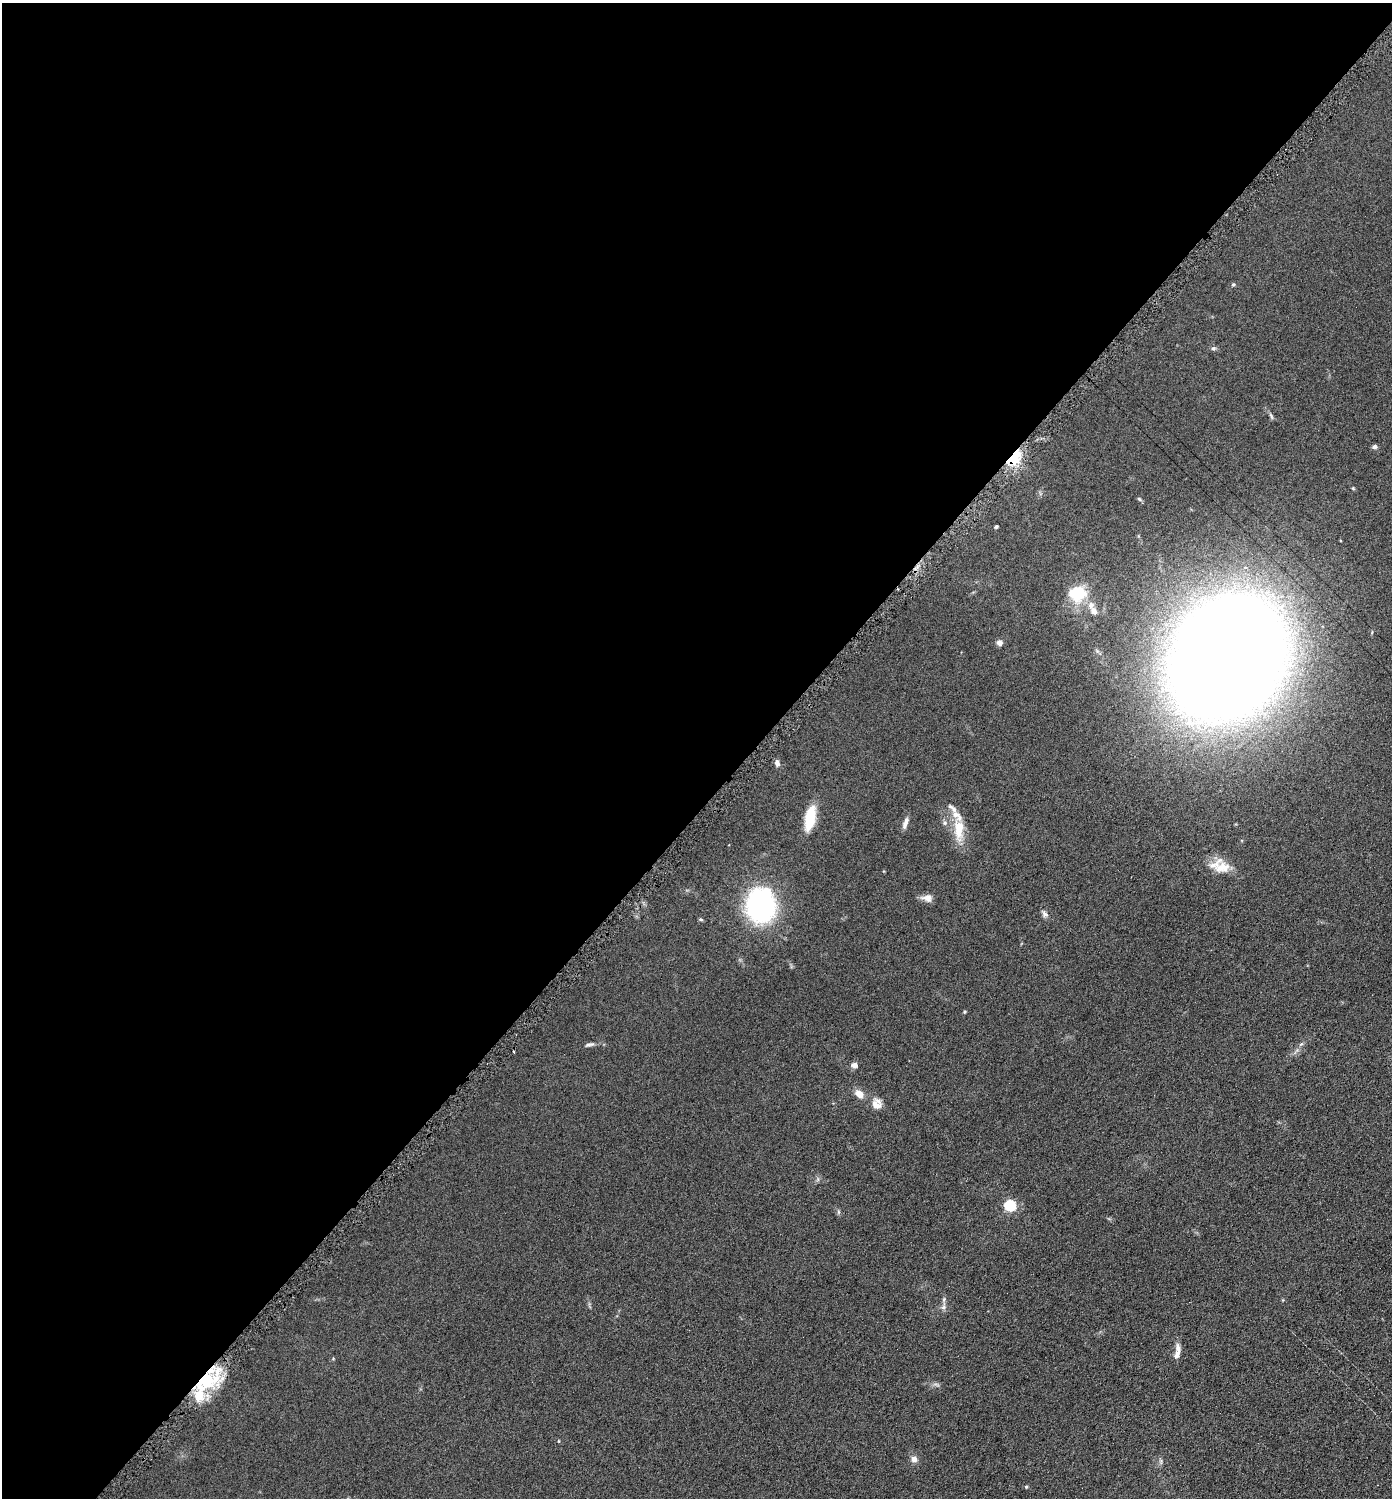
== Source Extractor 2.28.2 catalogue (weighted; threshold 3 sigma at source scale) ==
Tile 5 of 4 x 4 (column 1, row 2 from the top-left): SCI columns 151-1540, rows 2999-4494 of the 6001 x 5999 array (HDU 1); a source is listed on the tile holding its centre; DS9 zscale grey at full resolution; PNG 1394 x 1500 px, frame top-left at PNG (2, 3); no overlay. Shown black and unused: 54% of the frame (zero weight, under 4 of 8 exposures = <1% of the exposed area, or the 3 px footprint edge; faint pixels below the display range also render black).
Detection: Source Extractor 2.28.2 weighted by HDU 2 'WHT'; one run over the whole footprint, this tile lists its part. Background 0.0905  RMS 0.0079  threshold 0.0324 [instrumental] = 3 sigma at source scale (4.09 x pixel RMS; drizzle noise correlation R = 1.36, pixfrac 0.8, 0.05/0.05 arcsec/px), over >= 5 px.
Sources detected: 38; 7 inside a brighter listed object's ellipse — not listed separately; the other 31 listed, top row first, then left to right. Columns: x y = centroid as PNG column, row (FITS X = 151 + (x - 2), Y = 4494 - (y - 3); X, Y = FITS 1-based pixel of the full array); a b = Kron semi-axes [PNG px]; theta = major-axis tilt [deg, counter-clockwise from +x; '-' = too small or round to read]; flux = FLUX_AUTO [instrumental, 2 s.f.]
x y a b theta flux
1233 284 5 4 - 0.87
1213 348 7 5 20 1.3
1271 416 11 3 -62 1.2
1374 447 6 5 - 1.9
1014 458 22 11 55 22
1139 499 6 4 -44 0.99
996 527 4 3 - 1
1078 594 19 16 3 24
1094 611 10 7 -61 3.7
999 643 6 6 - 3.2
1228 658 75 61 54 2800
777 763 9 6 -73 2.6
810 818 26 10 78 22
905 823 15 5 70 3.6
944 823 7 6 - 1.8
959 829 31 12 -89 16
1224 867 28 13 -61 11
927 898 13 9 -8 4.7
760 906 25 21 88 150
1044 914 9 6 -48 2.3
589 1045 14 4 12 2.1
855 1065 7 6 - 3.1
859 1094 11 8 -38 6
876 1104 13 11 -87 6.8
1010 1205 5 5 - 67
838 1212 6 4 72 0.98
943 1307 6 6 - 2
1177 1355 14 7 71 4.2
206 1381 31 21 46 48
914 1459 8 8 - 3.3
1026 1487 4 4 - 0.78
Overlapping masked pixels (flux is a lower limit): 2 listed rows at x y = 1014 458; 206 1381